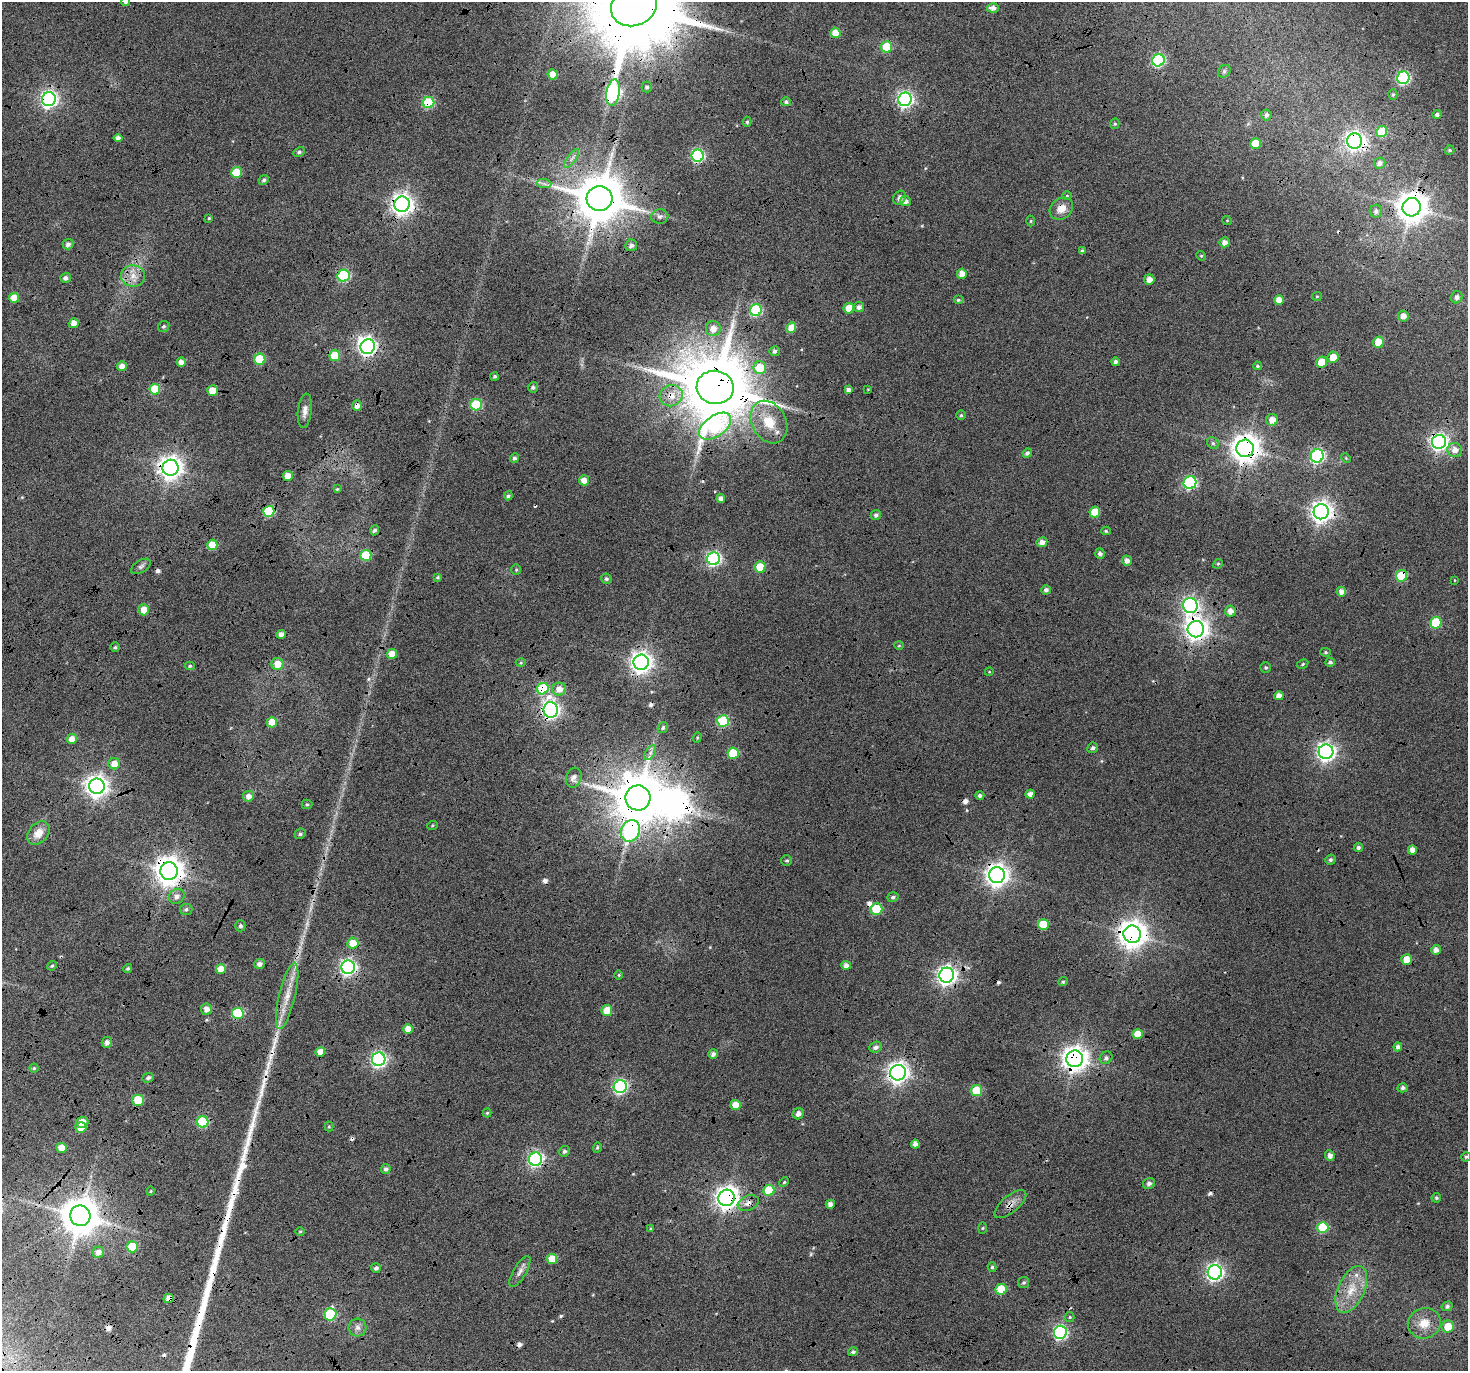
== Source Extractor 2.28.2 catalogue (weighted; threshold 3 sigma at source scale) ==
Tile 7 of 4 x 4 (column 3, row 2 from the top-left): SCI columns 2938-4403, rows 2918-4286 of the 5868 x 5773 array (HDU 1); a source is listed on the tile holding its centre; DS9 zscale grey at full resolution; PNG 1470 x 1373 px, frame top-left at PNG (2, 2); each listed source drawn as its Kron ellipse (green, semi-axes under 4 px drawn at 4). Shown black and unused: <1% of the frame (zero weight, under 4 of 12 exposures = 1% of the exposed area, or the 3 px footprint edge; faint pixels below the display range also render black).
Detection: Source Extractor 2.28.2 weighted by HDU 2 'WHT'; one run over the whole footprint, this tile lists its part. Background 0.127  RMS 0.024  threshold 0.0971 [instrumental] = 3 sigma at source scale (4.09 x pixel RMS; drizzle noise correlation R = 1.36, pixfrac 0.8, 0.0396/0.0396 arcsec/px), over >= 5 px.
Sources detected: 290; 1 too faint to see at this stretch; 2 inside a brighter object's white glare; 17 cosmic-ray / hot-pixel residue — neither listed nor drawn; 2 inside a brighter listed object's ellipse — not listed separately; the other 268 listed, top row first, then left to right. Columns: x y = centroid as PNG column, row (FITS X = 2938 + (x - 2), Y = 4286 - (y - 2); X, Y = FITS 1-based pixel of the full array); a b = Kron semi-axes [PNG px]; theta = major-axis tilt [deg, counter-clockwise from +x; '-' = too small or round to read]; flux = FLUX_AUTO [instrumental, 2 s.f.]
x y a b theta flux
125 2 4 4 - 4.4
634 5 24 20 27 48000
993 8 6 4 -2 11
835 33 5 5 - 35
887 47 5 5 - 75
1158 60 6 6 - 270
1224 71 7 5 47 4.8
553 74 5 5 - 27
1403 78 6 6 - 320
647 87 5 5 - 4.3
613 93 13 6 81 580
1393 94 5 4 - 3.2
49 99 7 7 - 800
905 99 7 6 - 620
786 102 5 4 - 5.5
429 103 6 5 - 150
1266 115 5 5 - 7.8
1437 115 4 4 - 7
747 122 5 4 - 3.2
1115 124 5 4 - 3.3
1382 131 5 5 - 85
118 138 4 4 - 12
1355 141 7 7 - 1000
1256 143 5 5 - 52
1450 150 5 4 - 3.9
299 152 6 4 27 5.1
698 156 6 6 - 330
572 159 11 3 55 4.8
1380 163 6 5 - 10
236 172 5 5 - 71
264 180 5 4 - 4.3
544 184 7 4 -2 5.5
1067 196 5 3 - 2.1
900 198 7 6 - 9.9
599 199 13 12 - 11000
905 201 5 5 - 9.7
402 204 7 7 - 1500
1412 207 9 9 - 3200
1061 209 12 10 37 25
1376 211 6 6 - 8.2
660 216 8 7 - 7.8
209 218 4 3 - 2.3
1227 220 5 3 - 1.7
1031 221 5 3 - 2.3
1224 242 5 5 - 14
68 244 5 5 - 8.1
631 245 6 6 - 8
1082 251 4 4 - 5.2
1201 256 5 4 - 2.8
962 274 5 5 - 19
133 276 12 10 -8 24
344 276 6 6 - 240
65 278 5 5 - 7.9
1149 279 5 5 - 15
1317 296 5 4 - 2.7
1457 297 6 5 - 9.6
14 298 5 5 - 28
958 300 5 4 - 3.9
1279 300 5 4 - 26
859 307 5 5 - 9.9
849 308 5 5 - 36
756 310 6 6 - 220
1403 316 5 5 - 15
74 323 5 4 - 18
164 326 6 5 - 4.8
713 328 8 7 - 17
791 328 5 5 - 30
1378 342 5 5 - 39
368 347 7 7 - 830
775 351 5 5 - 5.3
335 356 5 5 - 56
1333 357 5 5 - 29
260 359 5 5 - 83
181 362 4 4 - 15
1116 362 4 4 - 7.2
1322 362 6 5 - 48
122 366 5 4 - 15
1257 366 4 4 - 3.6
760 368 6 6 - 57
495 376 4 4 - 3.9
533 387 5 5 - 5.4
715 387 18 16 -11 22000
155 389 5 5 - 81
868 389 4 2 - 1.5
212 390 5 5 - 34
848 390 4 4 - 8.2
671 396 11 10 - 26
476 405 6 5 - 140
357 406 5 5 - 13
305 411 17 7 84 14
961 415 5 5 - 3.1
1272 420 6 6 - 19
769 422 22 17 -61 64
715 426 18 10 36 260
1439 442 7 7 - 820
1213 443 6 5 - 4.8
1245 448 9 8 - 2900
1455 450 7 7 - 16
1027 453 5 4 - 6.8
1317 456 7 6 - 410
514 458 5 4 - 5.8
1346 458 5 3 - 2.1
170 468 8 8 - 1800
288 476 5 5 - 28
584 480 5 5 - 20
1190 483 6 6 - 310
337 489 4 4 - 2.4
508 496 4 4 - 4.4
721 498 4 4 - 12
269 511 5 5 - 130
1095 512 5 5 - 41
1321 512 7 7 - 1500
876 515 5 5 - 6.4
374 530 5 4 - 6.1
1106 531 5 4 - 2.8
1042 542 5 5 - 15
212 545 5 5 - 57
1100 554 5 4 - 7.8
366 555 5 5 - 110
714 559 6 6 - 440
1127 561 5 5 - 13
1218 564 5 4 - 2.9
141 566 11 6 32 7
760 567 5 5 - 53
516 570 5 4 - 3
1401 576 5 5 - 100
438 577 4 3 - 2.9
606 579 5 5 - 4.8
1454 580 4 2 - 1.4
1046 590 5 4 - 7.4
1341 592 5 5 - 15
1190 605 7 7 - 640
144 610 5 5 - 27
1230 611 5 5 - 17
1436 623 6 5 - 110
1196 629 8 8 - 1700
281 634 5 4 - 12
899 646 5 3 - 2.1
115 647 5 4 - 3.4
1326 652 5 4 - 3.2
392 654 5 5 - 36
641 662 7 7 - 1400
1330 662 5 4 - 5.5
521 663 5 3 - 2.2
277 664 6 6 - 27
1303 664 6 4 29 3
190 666 5 4 - 2.9
1266 667 5 5 - 3.8
989 672 4 3 - 1.6
543 689 6 5 - 140
559 689 7 6 - 21
1279 696 5 4 - 15
551 710 8 7 - 920
723 721 6 6 - 190
272 722 5 5 - 37
663 728 6 5 - 5
697 737 5 4 - 2.6
72 739 5 5 - 21
1093 748 5 5 - 5.9
1326 752 7 7 - 910
650 753 8 5 60 6.8
733 753 5 5 - 88
114 764 6 5 - 20
574 778 10 7 72 12
97 786 8 7 - 1600
1030 794 4 4 - 12
980 795 4 4 - 6
248 796 5 5 - 14
638 798 12 12 - 11000
307 804 5 4 - 3.3
432 826 5 3 - 2.2
630 831 11 9 63 410
38 833 13 9 49 27
300 834 6 5 - 4.8
1358 847 5 4 - 5.1
1412 850 4 4 - 15
1330 860 5 5 - 5.4
787 861 5 5 - 3.9
169 871 9 8 - 2800
997 875 8 8 - 1700
177 896 8 7 - 11
893 897 6 4 18 5
186 909 6 5 - 5.2
876 909 6 6 - 88
1043 925 5 5 - 76
240 926 5 5 - 6
1132 934 9 8 - 2700
353 943 5 5 - 42
1436 950 5 4 - 11
1407 960 5 5 - 28
259 964 5 5 - 9.8
846 965 5 4 - 11
52 966 5 4 - 3.2
348 967 7 7 - 640
128 968 5 4 - 3.8
221 969 5 5 - 34
619 975 5 3 - 2.3
947 975 7 7 - 1100
1063 982 5 4 - 3.1
287 996 34 8 76 41
206 1009 5 5 - 15
607 1011 5 5 - 37
238 1013 6 5 - 150
408 1029 5 5 - 26
1138 1034 5 5 - 32
107 1042 6 5 - 10
876 1047 6 5 - 8.8
1398 1047 4 4 - 8.2
320 1052 5 5 - 24
713 1054 5 4 - 9.2
1106 1058 7 6 - 6
379 1059 7 6 - 530
1075 1059 8 8 - 2200
34 1068 4 4 - 3.2
898 1073 8 7 - 1300
148 1078 6 4 23 6.1
620 1087 6 6 - 420
1403 1088 5 4 - 5.3
977 1091 5 5 - 88
138 1100 5 5 - 67
736 1105 5 5 - 30
487 1113 4 4 - 2.6
798 1114 6 5 - 12
82 1122 6 5 - 24
203 1122 6 5 - 150
81 1127 5 5 - 23
329 1127 5 4 - 2.7
915 1144 4 4 - 12
597 1147 5 4 - 3.3
61 1148 5 5 - 30
564 1151 5 5 - 5.4
1330 1155 5 4 - 10
1466 1157 5 4 - 3.8
536 1159 7 6 - 490
386 1169 5 5 - 6.3
784 1182 5 4 - 2.6
1149 1183 6 5 - 8.3
769 1190 5 5 - 91
151 1191 4 4 - 2.2
727 1198 8 8 - 1700
1436 1198 5 4 - 3.9
748 1203 11 7 22 15
830 1204 4 4 - 11
1010 1204 19 8 39 19
80 1216 10 10 - 5800
1323 1227 5 5 - 140
983 1228 5 3 - 2.3
651 1229 4 3 - 2.4
300 1231 5 3 - 2.2
132 1247 5 5 - 75
98 1252 6 5 - 14
552 1259 5 5 - 49
992 1267 5 4 - 3.7
376 1268 5 5 - 5.9
520 1271 18 6 59 12
1215 1272 7 7 - 700
1024 1283 5 5 - 4.1
1001 1289 5 5 - 79
1351 1289 25 13 66 54
169 1298 5 4 - 18
1447 1306 5 5 - 6
330 1314 6 6 - 160
1070 1317 5 4 - 3.1
1424 1323 16 15 - 38
1448 1326 6 6 - 37
357 1327 9 9 - 11
1060 1332 6 6 - 420
853 1352 5 4 - 4.9
Overlapping masked pixels (flux is a lower limit): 53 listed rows (the first 20) at x y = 634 5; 835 33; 613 93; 49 99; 429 103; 1355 141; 599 199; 402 204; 1412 207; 1061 209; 344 276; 368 347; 1322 362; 715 387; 212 390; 671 396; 476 405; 357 406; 715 426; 1439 442
Isophote crosses this tile's border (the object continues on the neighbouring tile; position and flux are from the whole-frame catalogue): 4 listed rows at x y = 125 2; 634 5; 1457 297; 1466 1157